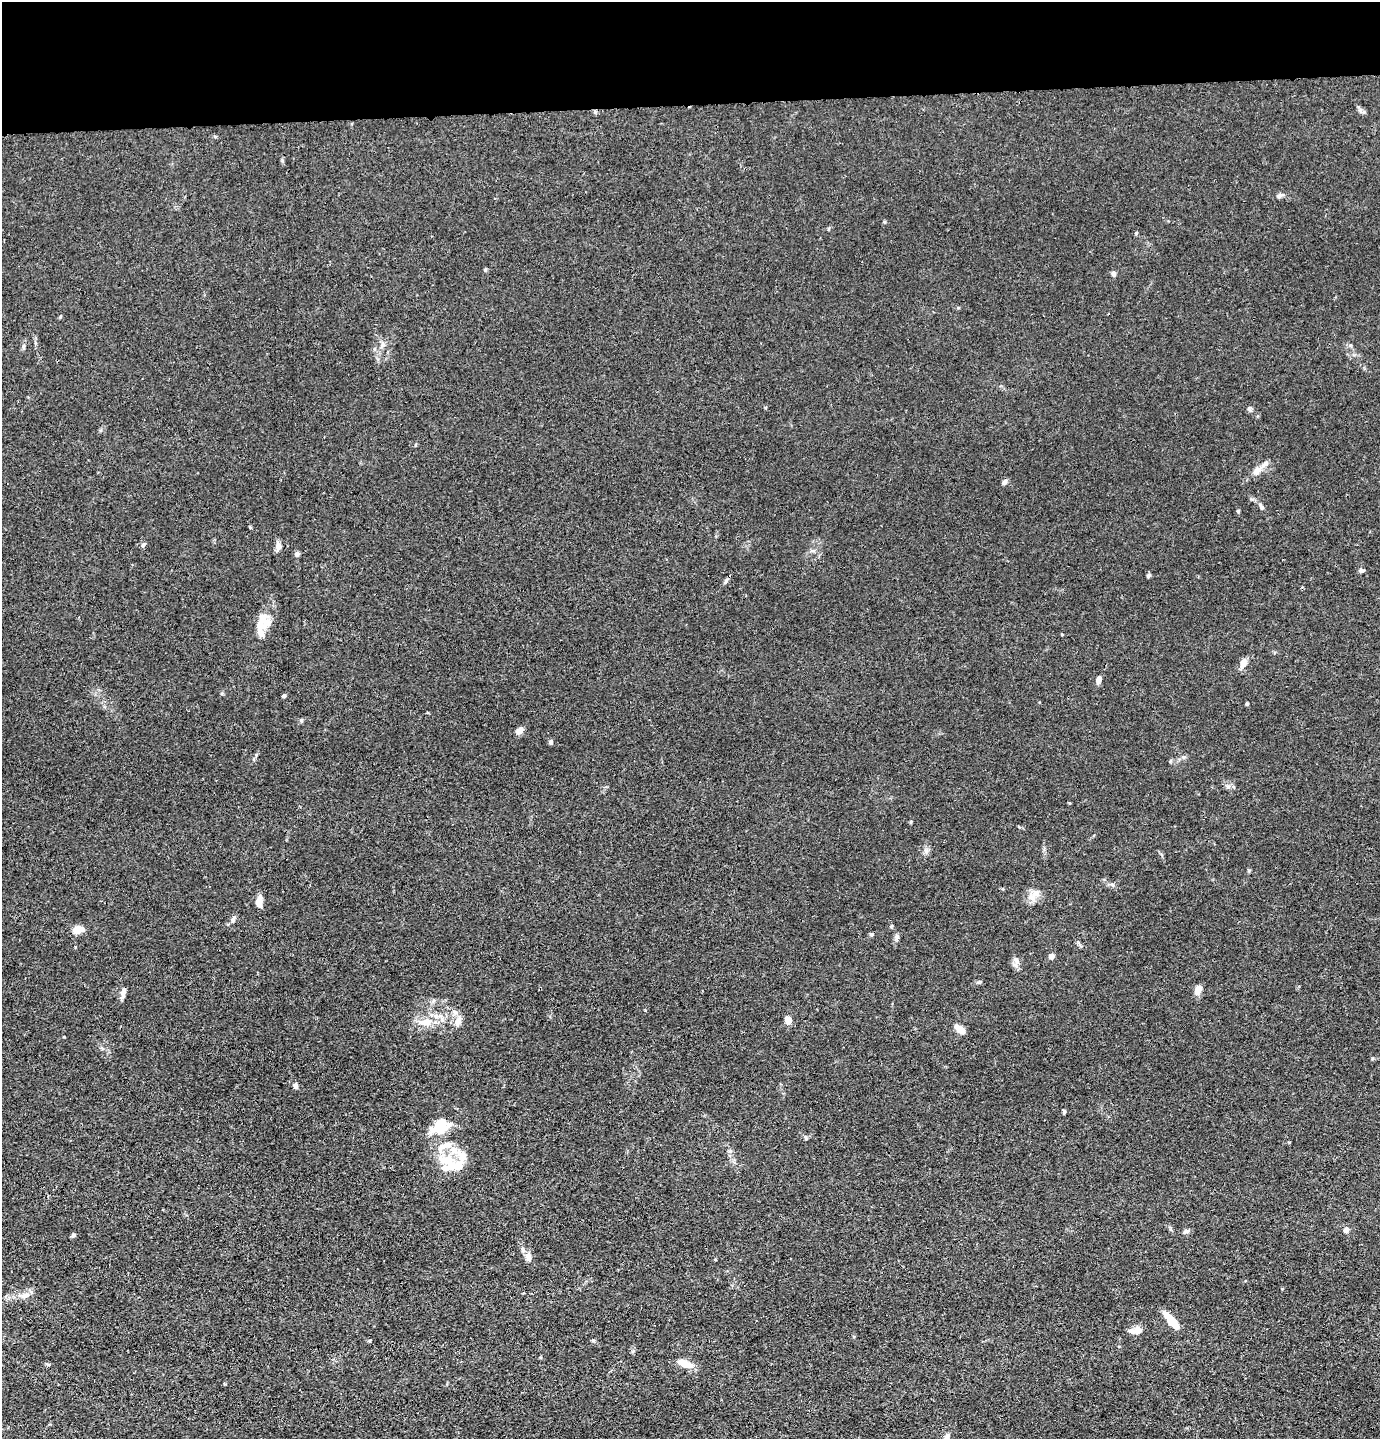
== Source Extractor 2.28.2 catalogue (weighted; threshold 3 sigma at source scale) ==
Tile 2 of 3 x 3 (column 2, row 1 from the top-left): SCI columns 1475-2852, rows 2895-4331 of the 4327 x 4353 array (HDU 1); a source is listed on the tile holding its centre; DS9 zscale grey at full resolution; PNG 1382 x 1441 px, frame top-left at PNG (2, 2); no overlay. Shown black and unused: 7% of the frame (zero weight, under 3 of 4 exposures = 3% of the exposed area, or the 3 px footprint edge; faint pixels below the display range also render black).
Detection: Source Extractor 2.28.2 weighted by HDU 2 'WHT'; one run over the whole footprint, this tile lists its part. Background 0.0138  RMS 0.0026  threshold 0.0117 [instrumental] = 3 sigma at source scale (4.5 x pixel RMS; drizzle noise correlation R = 1.50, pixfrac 1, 0.05/0.05 arcsec/px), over >= 5 px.
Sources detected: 74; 2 inside a brighter object's white glare — not listed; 13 inside a brighter listed object's ellipse — not listed separately; the other 59 listed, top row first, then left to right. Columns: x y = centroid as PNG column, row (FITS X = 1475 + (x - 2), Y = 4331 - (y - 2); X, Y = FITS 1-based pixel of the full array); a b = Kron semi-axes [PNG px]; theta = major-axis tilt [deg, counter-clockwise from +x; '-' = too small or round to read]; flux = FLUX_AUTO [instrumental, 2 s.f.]
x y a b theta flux
1280 196 10 6 15 0.76
1136 233 5 3 - 0.25
485 269 5 4 - 0.32
1113 274 7 6 - 0.65
383 345 7 6 - 0.72
23 346 6 4 89 0.44
374 349 6 4 90 0.4
1258 470 14 8 40 2.1
1004 482 7 5 43 0.79
1261 507 9 5 -63 0.67
1238 511 4 4 - 0.32
143 545 7 4 41 0.42
278 546 10 8 -82 1.2
813 551 8 4 19 0.53
297 554 6 6 - 0.61
1361 571 6 4 3 0.65
1148 575 6 5 - 0.43
726 581 8 4 67 0.54
260 625 18 16 -61 3.1
1243 663 14 7 72 1.6
1099 679 8 6 69 0.98
283 696 5 4 - 0.42
1247 704 4 3 - 0.34
301 720 5 5 - 0.38
519 731 9 7 33 1.4
551 742 6 5 - 0.6
1184 757 6 4 -17 0.39
1228 786 7 4 18 0.55
926 851 7 4 72 0.68
1032 897 12 9 -5 2.2
259 902 13 7 88 2.1
233 920 9 6 69 0.82
78 929 11 7 7 3.4
871 934 6 4 21 0.42
897 936 8 6 -88 0.66
1051 956 5 4 - 1.9
1016 960 11 7 -57 1.1
1198 990 11 8 73 1.6
123 992 13 5 78 1.2
455 1012 9 7 -62 1
788 1020 8 6 -75 1.9
458 1021 16 8 60 1.8
426 1022 20 9 8 3.9
960 1029 12 7 -39 2.3
296 1086 8 6 -67 0.69
1064 1112 5 4 - 0.34
439 1130 24 17 -6 5.4
806 1138 6 5 - 0.44
446 1160 27 13 -18 6.1
1346 1230 8 7 - 0.9
1186 1231 8 5 21 0.65
73 1235 6 4 29 0.52
528 1257 13 8 -82 1.3
25 1295 15 7 14 1.8
1171 1320 21 7 -51 5.8
1138 1330 11 10 - 1.7
369 1341 5 3 - 0.27
684 1363 17 7 -20 4.1
947 1437 11 7 65 1.2
Isophote crosses this tile's border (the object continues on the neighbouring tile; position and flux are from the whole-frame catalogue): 1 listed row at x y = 947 1437
Unlisted compact peaks at least as high as the median listed source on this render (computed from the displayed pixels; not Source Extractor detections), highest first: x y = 1249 408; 645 1010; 593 1340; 60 317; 1364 112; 64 1037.